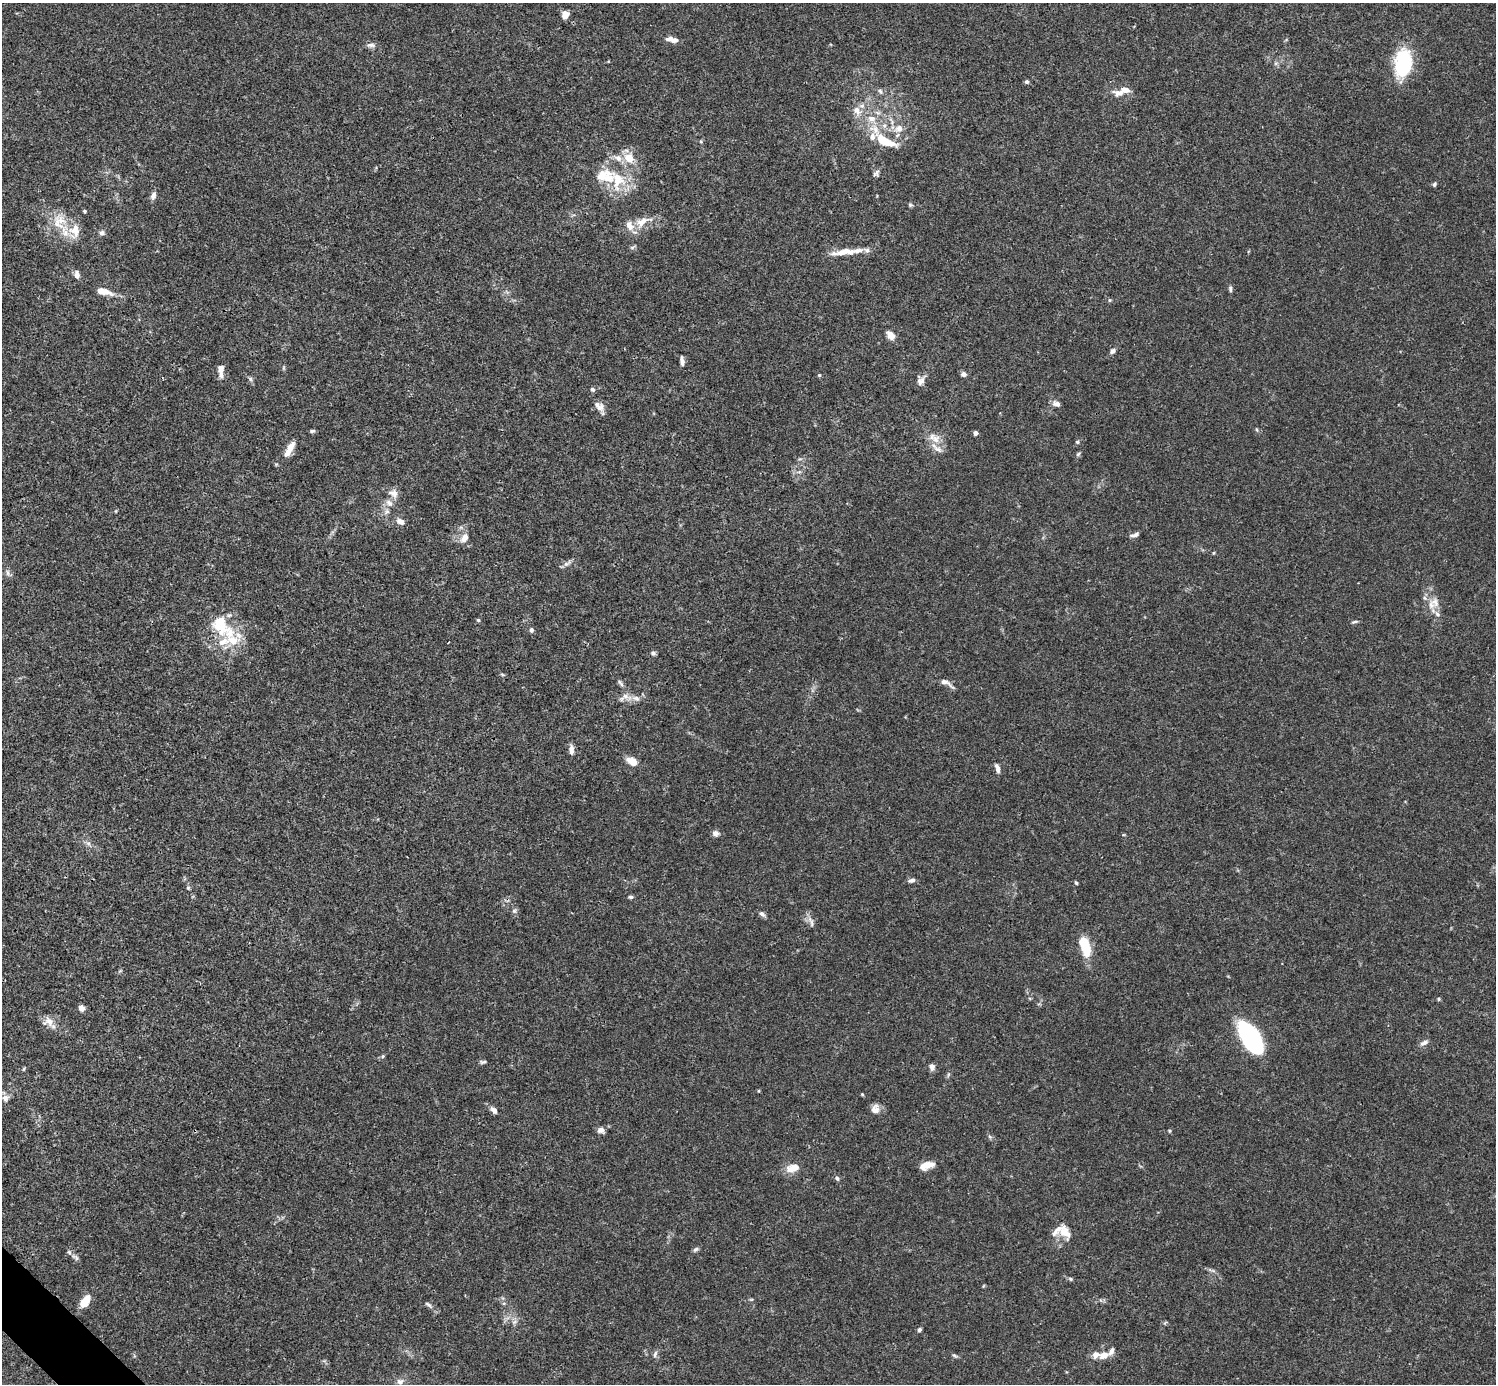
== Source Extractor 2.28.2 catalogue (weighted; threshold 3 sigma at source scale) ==
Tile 7 of 4 x 4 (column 3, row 2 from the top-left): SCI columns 2991-4484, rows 2920-4301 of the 5982 x 5981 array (HDU 1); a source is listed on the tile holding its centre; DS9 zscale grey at full resolution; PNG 1498 x 1386 px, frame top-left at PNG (2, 3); no overlay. Shown black and unused: <1% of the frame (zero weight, under 3 of 4 exposures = <1% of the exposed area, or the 3 px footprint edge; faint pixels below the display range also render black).
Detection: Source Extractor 2.28.2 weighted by HDU 2 'WHT'; one run over the whole footprint, this tile lists its part. Background 0.0164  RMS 0.0022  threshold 0.0098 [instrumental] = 3 sigma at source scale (4.5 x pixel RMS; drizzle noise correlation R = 1.50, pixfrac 1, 0.05/0.05 arcsec/px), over >= 5 px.
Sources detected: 138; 1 inside a brighter object's white glare — not listed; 26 inside a brighter listed object's ellipse — not listed separately; the other 111 listed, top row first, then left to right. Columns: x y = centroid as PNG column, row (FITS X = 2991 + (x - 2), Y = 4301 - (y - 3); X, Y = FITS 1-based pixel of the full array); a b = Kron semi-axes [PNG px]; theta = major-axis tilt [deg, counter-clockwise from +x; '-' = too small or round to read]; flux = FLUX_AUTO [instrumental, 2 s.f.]
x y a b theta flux
565 15 8 7 - 1.7
672 39 15 6 -9 1.5
371 45 13 5 -3 0.81
1403 63 33 19 81 12
1027 82 5 5 - 0.45
1125 90 18 7 5 2
880 91 8 5 -58 0.45
856 110 10 8 -59 1.6
899 129 13 10 37 1.9
701 141 5 4 - 0.26
884 141 35 14 -40 7.5
629 158 12 10 -41 3.4
876 173 11 6 48 0.65
617 180 31 19 -69 8.6
1434 184 6 5 - 0.41
153 196 10 6 73 0.92
910 205 6 5 - 0.34
84 211 4 3 - 0.31
60 221 19 12 -39 3.8
642 222 20 10 36 2.9
102 233 7 7 - 0.63
632 247 6 4 1 0.38
844 252 26 8 7 3.3
77 275 9 6 -82 1
1230 289 9 4 -82 0.45
104 292 17 7 -12 2.8
1110 300 5 5 - 0.29
891 335 10 7 -51 1.7
1113 351 8 6 39 0.62
682 361 11 5 -85 0.81
283 368 6 4 71 0.25
221 370 13 6 -89 2
963 374 7 6 - 0.72
819 375 4 4 - 0.23
250 379 7 5 -48 0.43
921 381 12 9 52 1.1
592 389 6 5 - 0.46
1056 404 10 6 -20 0.9
600 407 12 10 31 1.4
1257 430 5 3 - 0.24
312 431 7 4 10 0.39
975 433 4 4 - 0.81
936 439 13 12 - 2.2
1077 442 5 5 - 0.37
290 447 16 7 61 2.1
1078 454 7 4 45 0.31
393 493 14 10 -31 1.6
389 503 12 8 -42 1.2
387 511 7 6 - 0.63
400 521 11 8 -19 1.1
1135 535 12 5 19 0.69
464 538 14 8 58 1.6
1213 553 5 3 - 0.21
566 564 12 5 31 0.78
8 573 9 4 -89 0.56
1435 602 15 10 -71 2
478 620 5 4 - 0.26
1355 622 9 3 19 0.36
220 625 28 19 -66 8.1
531 630 5 5 - 0.59
653 653 6 5 - 0.47
502 675 7 3 -19 0.27
620 683 12 4 -53 0.58
946 683 20 6 -29 1.4
625 696 10 7 -31 1.2
636 698 12 7 -12 1.2
571 750 12 5 -88 1.1
632 761 11 7 -27 2.8
997 768 11 5 -74 0.93
716 833 8 7 - 0.86
88 843 7 4 -18 0.5
912 880 7 5 16 0.77
1076 883 5 4 - 0.27
188 888 6 5 - 0.35
630 897 6 4 -1 0.4
514 911 7 5 -44 0.48
762 914 9 6 -34 0.63
811 922 17 5 -71 1
1085 946 19 8 -72 8.6
1439 999 5 4 - 0.27
81 1008 7 6 - 1
48 1022 16 13 1 2
1249 1036 30 18 -62 22
1424 1043 13 6 28 0.83
383 1056 5 4 - 0.29
483 1062 9 4 11 0.38
932 1067 7 6 - 1
24 1069 6 4 87 0.24
759 1091 4 4 - 0.21
862 1094 4 4 - 0.21
5 1098 9 9 - 1.1
875 1109 12 10 80 1.4
494 1110 10 6 -47 0.9
601 1130 8 8 - 1
1169 1131 5 3 - 0.23
926 1165 14 7 18 2.5
793 1168 18 10 18 2.6
837 1178 7 5 -69 0.49
1065 1232 22 16 -13 3.2
696 1249 8 5 29 0.48
76 1257 12 6 -37 0.74
1070 1279 6 4 -59 0.29
983 1286 5 3 - 0.18
85 1301 13 7 53 4
428 1305 13 5 -39 0.66
514 1322 7 5 43 0.57
919 1330 5 4 - 0.45
655 1354 10 4 70 0.54
954 1355 7 4 -29 0.37
1104 1355 12 8 21 1.9
400 1381 10 8 -1 0.95